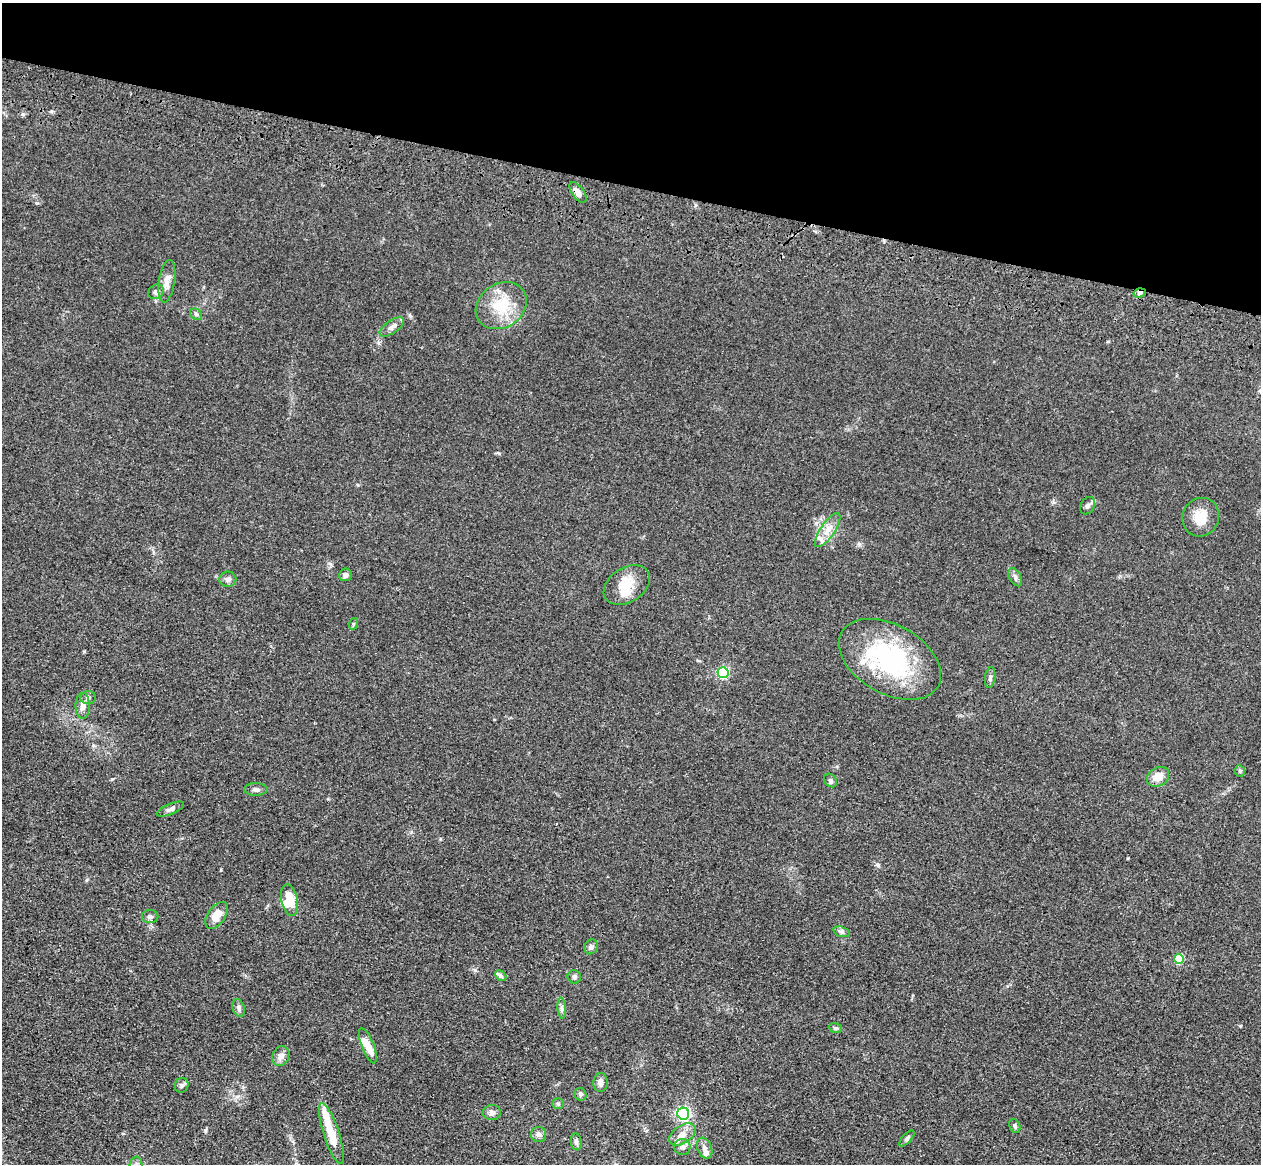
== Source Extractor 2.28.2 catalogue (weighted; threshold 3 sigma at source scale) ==
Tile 2 of 4 x 4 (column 2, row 1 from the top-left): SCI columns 1296-2554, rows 3846-5007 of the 5108 x 5248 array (HDU 1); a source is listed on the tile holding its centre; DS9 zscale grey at full resolution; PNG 1263 x 1166 px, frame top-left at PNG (2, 3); each listed source drawn as its Kron ellipse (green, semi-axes under 4 px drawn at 4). Shown black and unused: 16% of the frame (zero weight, under 3 of 4 exposures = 6% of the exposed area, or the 3 px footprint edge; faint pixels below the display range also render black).
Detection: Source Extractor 2.28.2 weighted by HDU 2 'WHT'; one run over the whole footprint, this tile lists its part. Background 0.0613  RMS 0.0074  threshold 0.0333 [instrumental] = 3 sigma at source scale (4.5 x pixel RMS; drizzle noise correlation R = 1.50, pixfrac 1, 0.05/0.05 arcsec/px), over >= 5 px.
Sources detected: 63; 3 inside a brighter object's white glare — neither listed nor drawn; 7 inside a brighter listed object's ellipse — not listed separately; the other 53 listed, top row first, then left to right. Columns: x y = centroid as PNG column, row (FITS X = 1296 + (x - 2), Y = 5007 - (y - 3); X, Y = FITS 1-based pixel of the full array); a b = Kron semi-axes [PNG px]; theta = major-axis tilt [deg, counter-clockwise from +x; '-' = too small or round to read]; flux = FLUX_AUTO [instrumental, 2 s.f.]
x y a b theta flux
578 192 12 6 -55 4.8
167 281 21 8 81 6.5
156 292 8 7 - 2.9
1139 293 6 4 16 2.1
501 306 27 22 34 27
196 314 6 5 - 1.5
392 327 14 6 34 3.9
1087 506 9 7 58 2.4
1201 517 20 18 64 14
828 530 20 7 56 7
345 575 6 6 - 2.4
1015 577 10 5 -62 2.2
228 579 8 7 - 3.4
627 585 25 17 33 16
353 624 6 4 72 0.88
890 659 55 34 -29 100
723 673 5 5 - 77
990 678 10 5 82 2.1
88 697 8 6 5 2.4
83 706 13 7 90 4.7
1240 771 6 5 - 1.2
1158 777 12 9 30 8.4
831 780 7 6 - 1.8
256 789 11 6 0 2.9
170 809 15 5 23 2.6
290 900 16 8 -78 13
217 915 15 8 54 11
150 917 8 6 0 2.3
841 932 8 5 -19 1.8
591 947 7 6 - 2.1
1179 959 5 5 - 36
501 976 6 4 -43 1.2
574 977 6 6 - 1.8
239 1008 9 6 -71 2.5
562 1008 10 4 -85 1.9
835 1028 6 5 - 1.4
368 1046 19 6 -69 9.8
281 1056 10 8 67 4.3
600 1082 9 7 86 3.6
182 1085 7 6 - 2.1
580 1094 6 6 - 1.6
558 1104 6 5 - 1.3
492 1113 9 7 6 3.1
683 1114 6 6 - 180
1015 1126 7 5 -64 1.6
331 1134 32 8 -72 19
538 1134 7 7 - 2.7
682 1135 15 9 34 7
907 1138 10 4 48 1.6
576 1142 8 5 -83 2.2
682 1147 8 8 - 2.9
705 1148 11 7 -68 3.7
136 1164 8 6 88 2.1
Overlapping masked pixels (flux is a lower limit): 2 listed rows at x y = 578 192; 1139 293
Isophote crosses this tile's border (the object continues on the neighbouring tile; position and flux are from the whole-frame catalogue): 1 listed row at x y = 136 1164
Unlisted compact peaks at least as high as the median listed source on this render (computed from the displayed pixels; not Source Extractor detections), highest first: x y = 205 1130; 475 970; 878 865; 1240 1026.